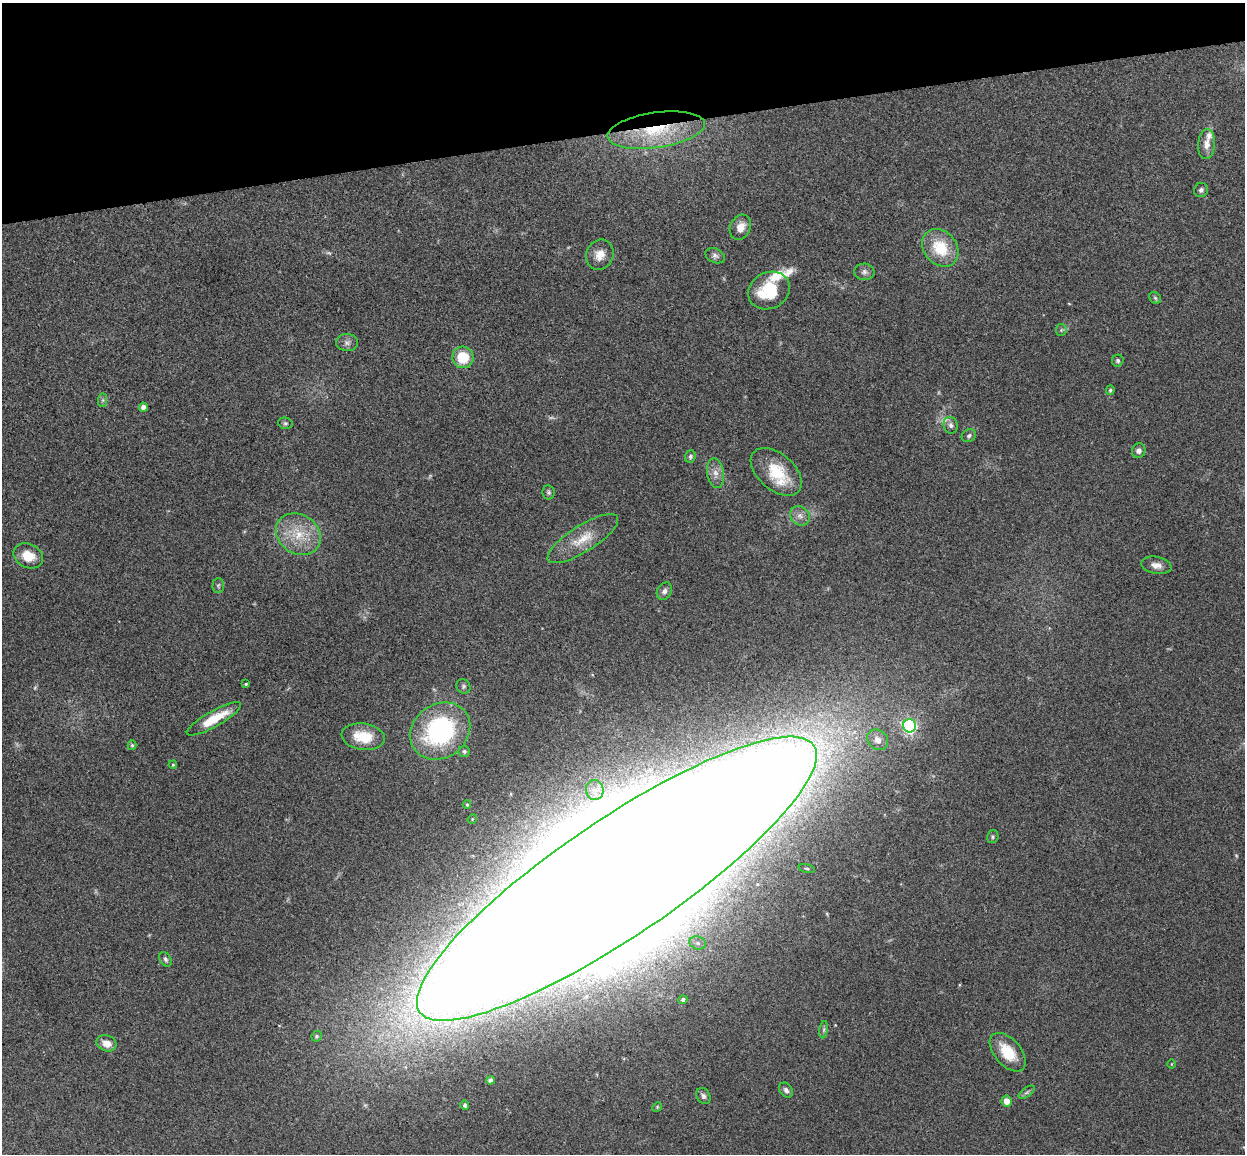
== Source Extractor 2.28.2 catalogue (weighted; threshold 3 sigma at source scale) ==
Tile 3 of 4 x 4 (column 3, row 1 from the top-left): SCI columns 2545-3787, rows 3609-4760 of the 5088 x 5029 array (HDU 1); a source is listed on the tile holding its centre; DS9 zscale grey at full resolution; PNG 1247 x 1156 px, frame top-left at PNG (2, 3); each listed source drawn as its Kron ellipse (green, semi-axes under 4 px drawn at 4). Shown black and unused: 11% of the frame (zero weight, under 3 of 4 exposures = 6% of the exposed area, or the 3 px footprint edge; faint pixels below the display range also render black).
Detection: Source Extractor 2.28.2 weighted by HDU 2 'WHT'; one run over the whole footprint, this tile lists its part. Background 0.0709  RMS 0.0075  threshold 0.0339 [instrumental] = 3 sigma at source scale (4.5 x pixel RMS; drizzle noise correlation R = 1.50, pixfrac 1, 0.05/0.05 arcsec/px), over >= 5 px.
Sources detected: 70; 3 too faint to see at this stretch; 1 inside a brighter object's white glare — neither listed nor drawn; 3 inside a brighter listed object's ellipse — not listed separately; the other 63 listed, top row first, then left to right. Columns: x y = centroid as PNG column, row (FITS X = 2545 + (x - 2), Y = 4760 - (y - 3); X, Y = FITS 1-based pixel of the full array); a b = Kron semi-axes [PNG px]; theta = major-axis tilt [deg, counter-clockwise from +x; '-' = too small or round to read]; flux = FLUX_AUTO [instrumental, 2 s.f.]
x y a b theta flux
656 130 49 17 8 48
1206 144 15 8 85 6.1
1201 190 7 7 - 2
740 227 13 10 62 7.6
940 248 20 16 -49 27
600 255 15 13 67 8.1
715 256 10 7 -24 2.6
864 272 10 8 -6 3
769 290 21 18 27 32
1155 298 6 5 - 1.2
1061 330 6 5 - 1.3
347 343 11 8 -1 3.3
463 357 11 10 - 22
1118 361 6 5 - 1.5
1110 390 4 4 - 1.1
103 400 7 4 89 1.3
143 407 4 4 - 4.3
285 423 7 5 -14 1.5
951 425 8 7 - 2.9
969 436 7 6 - 1.8
1139 451 7 6 - 2.8
690 457 6 5 - 1.6
776 472 30 18 -41 27
715 473 15 8 -82 5.5
548 492 7 6 - 1.5
800 516 11 9 -41 4.5
298 534 24 19 -34 24
583 539 41 13 32 18
28 556 15 12 -24 14
1156 565 15 8 -10 5.3
218 585 7 5 88 1.4
664 591 9 7 57 2.7
246 684 3 2 - 0.8
463 686 7 6 - 1.8
214 719 31 8 29 21
910 726 7 6 - 130
440 731 32 26 36 110
363 737 22 13 -9 19
878 740 11 9 -43 5.9
132 745 5 4 - 1.1
464 751 6 5 - 1.7
173 765 4 3 - 0.88
595 790 10 9 - 5.5
467 805 4 4 - 0.86
472 819 5 4 - 0.86
993 837 6 5 - 1.3
807 869 8 4 -12 1.1
617 879 238 58 34 18000
698 943 8 6 -17 2.7
165 959 8 5 -58 1.9
683 1000 4 4 - 2.1
824 1030 9 4 82 1.8
317 1036 5 5 - 1.3
107 1043 10 8 -21 7.1
1008 1052 23 13 -49 19
1171 1064 5 3 - 0.6
491 1080 4 4 - 2.6
786 1090 8 6 -50 2.3
1027 1092 9 4 35 1.7
703 1096 8 6 -62 2.5
1007 1101 5 5 - 7.2
465 1105 5 4 - 1.7
657 1107 5 4 - 0.81
Overlapping masked pixels (flux is a lower limit): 2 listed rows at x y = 656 130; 617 879
Isophote crosses this tile's border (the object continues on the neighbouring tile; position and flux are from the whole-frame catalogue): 1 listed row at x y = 617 879